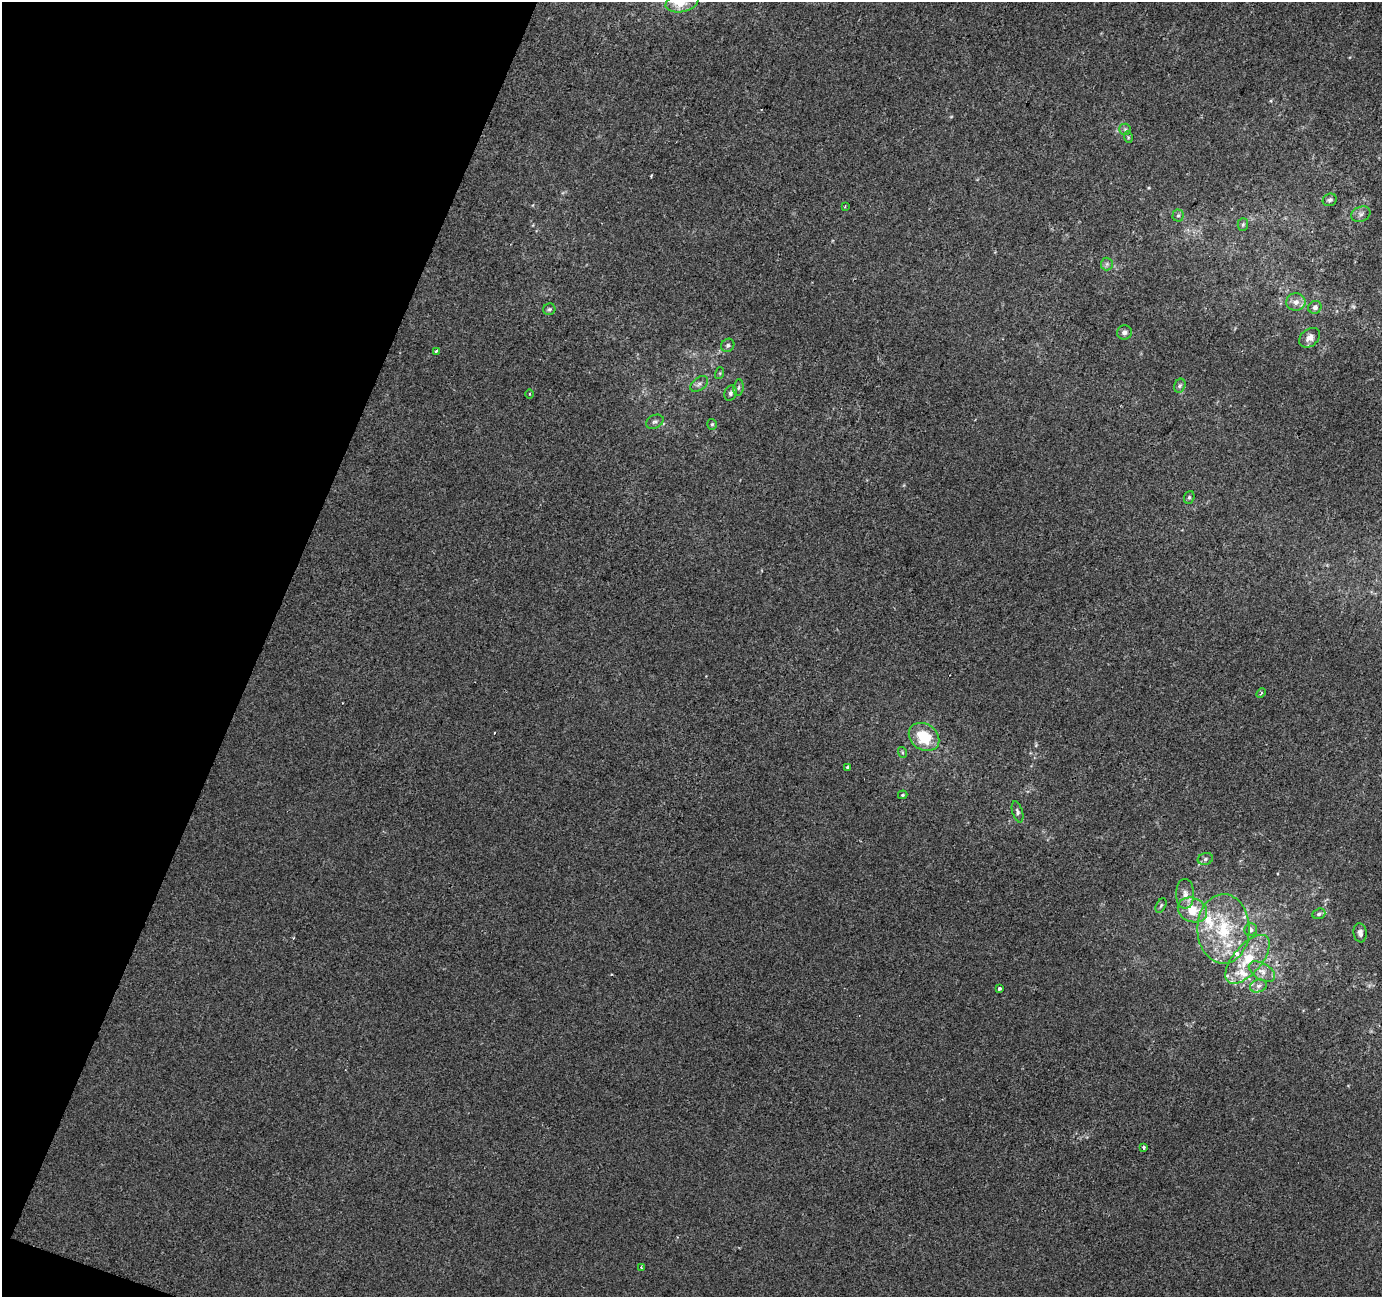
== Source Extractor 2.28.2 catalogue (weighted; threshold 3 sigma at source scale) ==
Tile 9 of 4 x 4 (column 1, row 3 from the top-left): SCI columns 7-1386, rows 1570-2864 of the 5527 x 5664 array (HDU 1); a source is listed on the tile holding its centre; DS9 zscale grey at full resolution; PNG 1384 x 1299 px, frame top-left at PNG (2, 2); each listed source drawn as its Kron ellipse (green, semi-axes under 4 px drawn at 4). Shown black and unused: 19% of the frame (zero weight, under 2 of 3 exposures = <1% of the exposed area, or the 3 px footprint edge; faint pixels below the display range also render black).
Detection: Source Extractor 2.28.2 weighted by HDU 2 'WHT'; one run over the whole footprint, this tile lists its part. Background -3.70e-04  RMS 0.0045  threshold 0.0202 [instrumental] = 3 sigma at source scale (4.5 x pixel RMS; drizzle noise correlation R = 1.50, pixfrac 1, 0.0396/0.0396 arcsec/px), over >= 5 px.
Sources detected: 51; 6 inside a brighter listed object's ellipse — not listed separately; the other 45 listed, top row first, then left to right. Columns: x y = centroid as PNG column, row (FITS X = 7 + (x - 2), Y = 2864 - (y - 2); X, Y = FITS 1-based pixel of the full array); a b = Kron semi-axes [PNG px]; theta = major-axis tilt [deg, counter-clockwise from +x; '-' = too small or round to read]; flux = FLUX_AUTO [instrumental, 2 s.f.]
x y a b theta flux
682 3 17 9 13 5.2
1125 129 6 5 - 0.84
1128 137 6 3 -73 0.57
1330 200 7 6 - 1.4
845 206 3 2 - 0.59
1361 214 10 7 21 1.8
1178 216 6 5 - 0.9
1243 224 6 5 - 0.8
1107 264 6 6 - 1.1
1296 302 9 8 - 3
1315 307 7 6 - 1.7
549 309 6 6 - 0.9
1124 332 7 7 - 1.6
1310 338 11 8 38 2.7
728 345 7 6 - 1.2
436 351 4 3 - 1.1
720 373 6 4 72 0.55
699 384 10 6 38 1.6
1180 386 7 5 67 1.1
738 388 8 5 83 0.98
730 393 8 6 68 1.2
530 394 4 3 - 0.42
655 422 9 6 25 1.4
712 424 5 4 - 0.73
1189 497 6 5 - 0.86
1261 693 5 4 - 0.64
924 737 16 13 -36 15
902 752 5 3 - 0.52
847 767 3 3 - 0.8
903 795 5 3 - 0.55
1017 812 11 5 -74 1.2
1205 859 8 6 17 1.2
1185 894 15 9 -90 3.7
1161 905 7 4 62 0.82
1192 910 15 12 -24 12
1319 914 7 5 21 1.2
1223 929 35 26 -89 29
1251 930 6 6 - 1.4
1360 933 9 6 -82 2
1248 959 30 14 49 14
1262 971 14 8 -31 3.5
1258 986 8 6 17 1.9
999 988 3 3 - 0.84
1144 1147 3 3 - 1.5
641 1267 3 2 - 0.84
Isophote crosses this tile's border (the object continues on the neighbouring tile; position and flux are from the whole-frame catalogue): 1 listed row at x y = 682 3